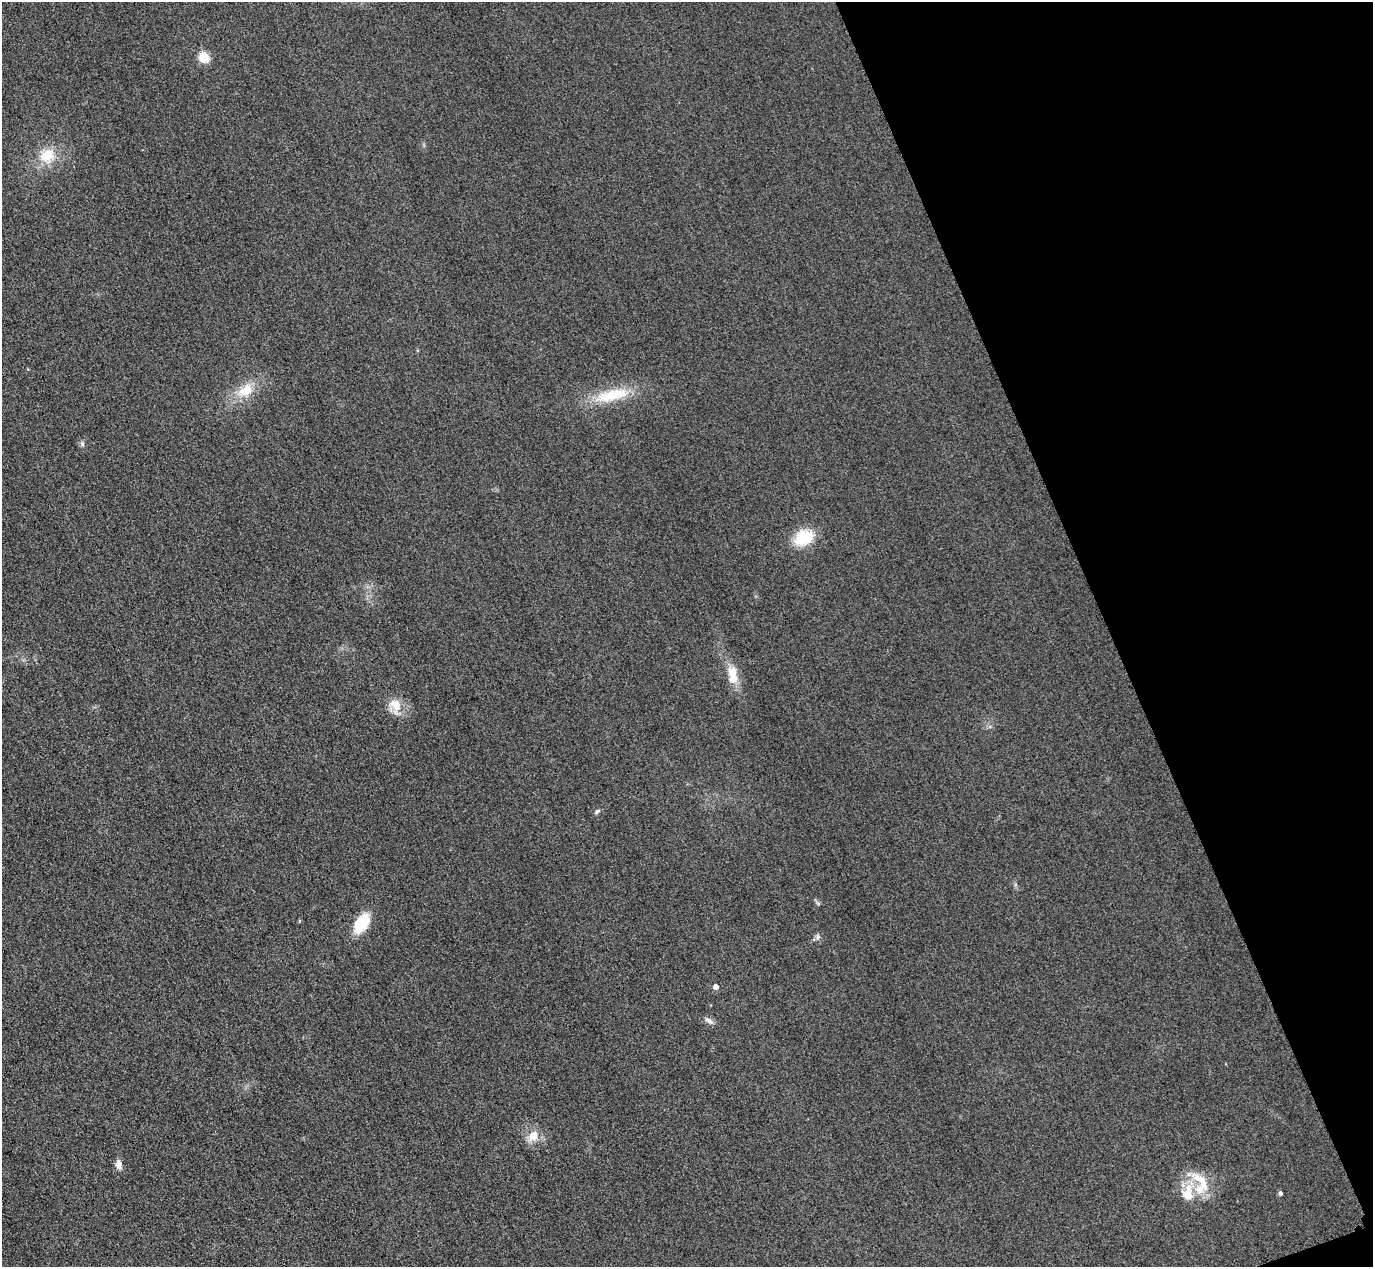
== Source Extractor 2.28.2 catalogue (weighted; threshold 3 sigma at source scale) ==
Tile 12 of 4 x 4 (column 4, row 3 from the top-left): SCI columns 4145-5515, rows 1568-2832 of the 5546 x 5533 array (HDU 1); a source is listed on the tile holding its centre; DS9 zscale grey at full resolution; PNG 1375 x 1269 px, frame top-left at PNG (2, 2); no overlay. Shown black and unused: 19% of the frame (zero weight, under 3 of 4 exposures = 3% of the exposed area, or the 3 px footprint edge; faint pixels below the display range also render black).
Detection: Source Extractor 2.28.2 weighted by HDU 2 'WHT'; one run over the whole footprint, this tile lists its part. Background 0.133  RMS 0.019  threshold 0.0842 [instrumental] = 3 sigma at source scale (4.5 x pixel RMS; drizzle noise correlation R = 1.50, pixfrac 1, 0.05/0.05 arcsec/px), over >= 5 px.
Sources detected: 20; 2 inside a brighter listed object's ellipse — not listed separately; the other 18 listed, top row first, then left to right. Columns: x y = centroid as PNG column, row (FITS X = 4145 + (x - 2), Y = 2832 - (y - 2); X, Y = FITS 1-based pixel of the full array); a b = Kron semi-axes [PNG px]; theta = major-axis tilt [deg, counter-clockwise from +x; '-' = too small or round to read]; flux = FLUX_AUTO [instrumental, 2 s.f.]
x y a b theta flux
204 57 14 13 - 23
47 156 20 18 42 49
246 391 22 15 32 45
612 395 50 15 13 77
82 444 8 5 -72 4.1
804 538 26 19 27 54
732 671 17 13 -82 28
395 705 22 15 -70 30
597 811 8 5 44 3.6
362 923 25 13 55 55
818 937 7 7 - 5.4
716 987 5 5 - 10
709 1021 13 6 -32 7.8
533 1136 15 11 57 25
119 1165 12 7 -83 12
1202 1182 40 13 -48 46
1280 1193 5 4 - 4.5
1187 1195 14 13 - 33